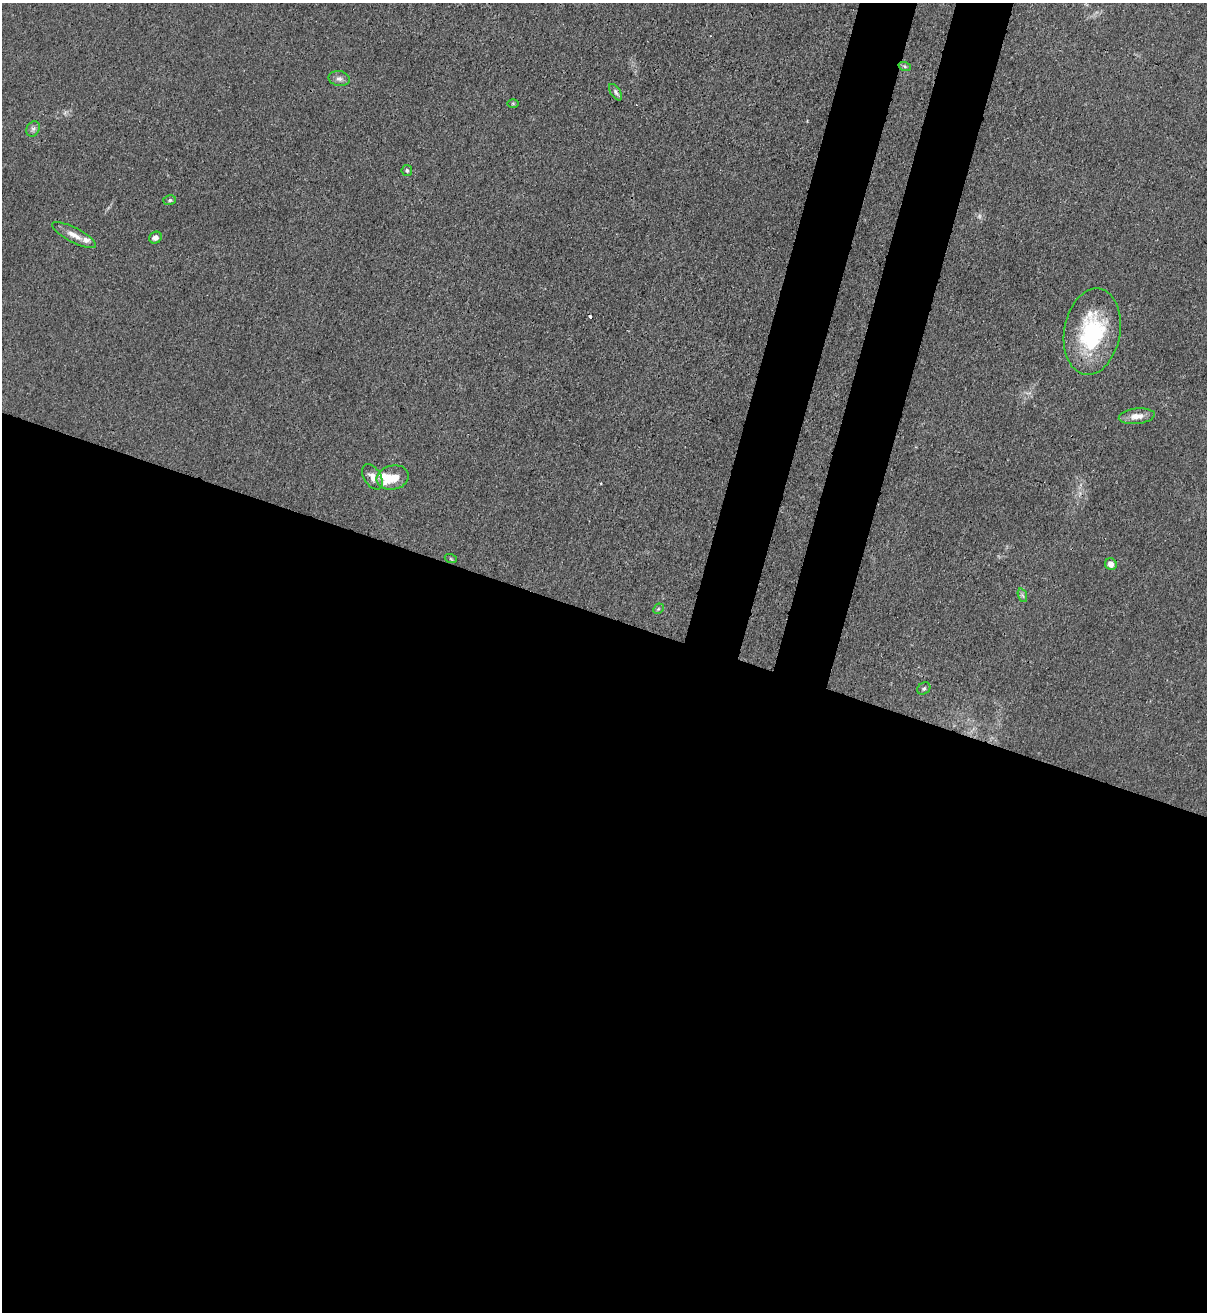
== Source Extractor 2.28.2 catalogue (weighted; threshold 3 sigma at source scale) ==
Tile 14 of 4 x 4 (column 2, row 4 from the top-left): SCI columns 1429-2633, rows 36-1345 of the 5387 x 5310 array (HDU 1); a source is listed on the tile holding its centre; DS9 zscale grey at full resolution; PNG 1209 x 1314 px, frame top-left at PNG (2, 3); each listed source drawn as its Kron ellipse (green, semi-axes under 4 px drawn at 4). Shown black and unused: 58% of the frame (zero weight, under 3 of 4 exposures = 7% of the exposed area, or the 3 px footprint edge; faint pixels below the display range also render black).
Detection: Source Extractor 2.28.2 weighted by HDU 2 'WHT'; one run over the whole footprint, this tile lists its part. Background 0.0294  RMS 0.0029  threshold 0.0133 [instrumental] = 3 sigma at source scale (4.5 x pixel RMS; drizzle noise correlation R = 1.50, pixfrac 1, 0.05/0.05 arcsec/px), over >= 5 px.
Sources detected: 23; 2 too faint to see at this stretch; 1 cosmic-ray / hot-pixel residue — neither listed nor drawn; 2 inside a brighter listed object's ellipse — not listed separately; the other 18 listed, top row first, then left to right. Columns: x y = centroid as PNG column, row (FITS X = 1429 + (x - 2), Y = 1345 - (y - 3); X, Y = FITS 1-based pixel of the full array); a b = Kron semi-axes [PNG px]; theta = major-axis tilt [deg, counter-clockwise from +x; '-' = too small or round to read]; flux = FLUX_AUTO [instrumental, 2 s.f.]
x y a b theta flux
905 67 6 4 -20 0.53
339 79 11 7 -11 1.3
615 92 9 5 -57 0.83
513 103 6 4 -1 0.33
33 129 8 6 61 1
407 170 5 5 - 0.55
170 200 6 5 - 0.53
74 235 24 7 -27 3
155 238 6 5 - 1.5
1092 332 43 28 80 29
1137 416 18 8 6 3.1
372 477 14 8 -59 2.3
393 477 16 12 12 4.9
451 559 6 4 -19 0.39
1111 564 6 5 - 2.3
1022 595 7 4 -71 0.6
658 609 6 4 45 0.46
924 689 7 5 36 0.6